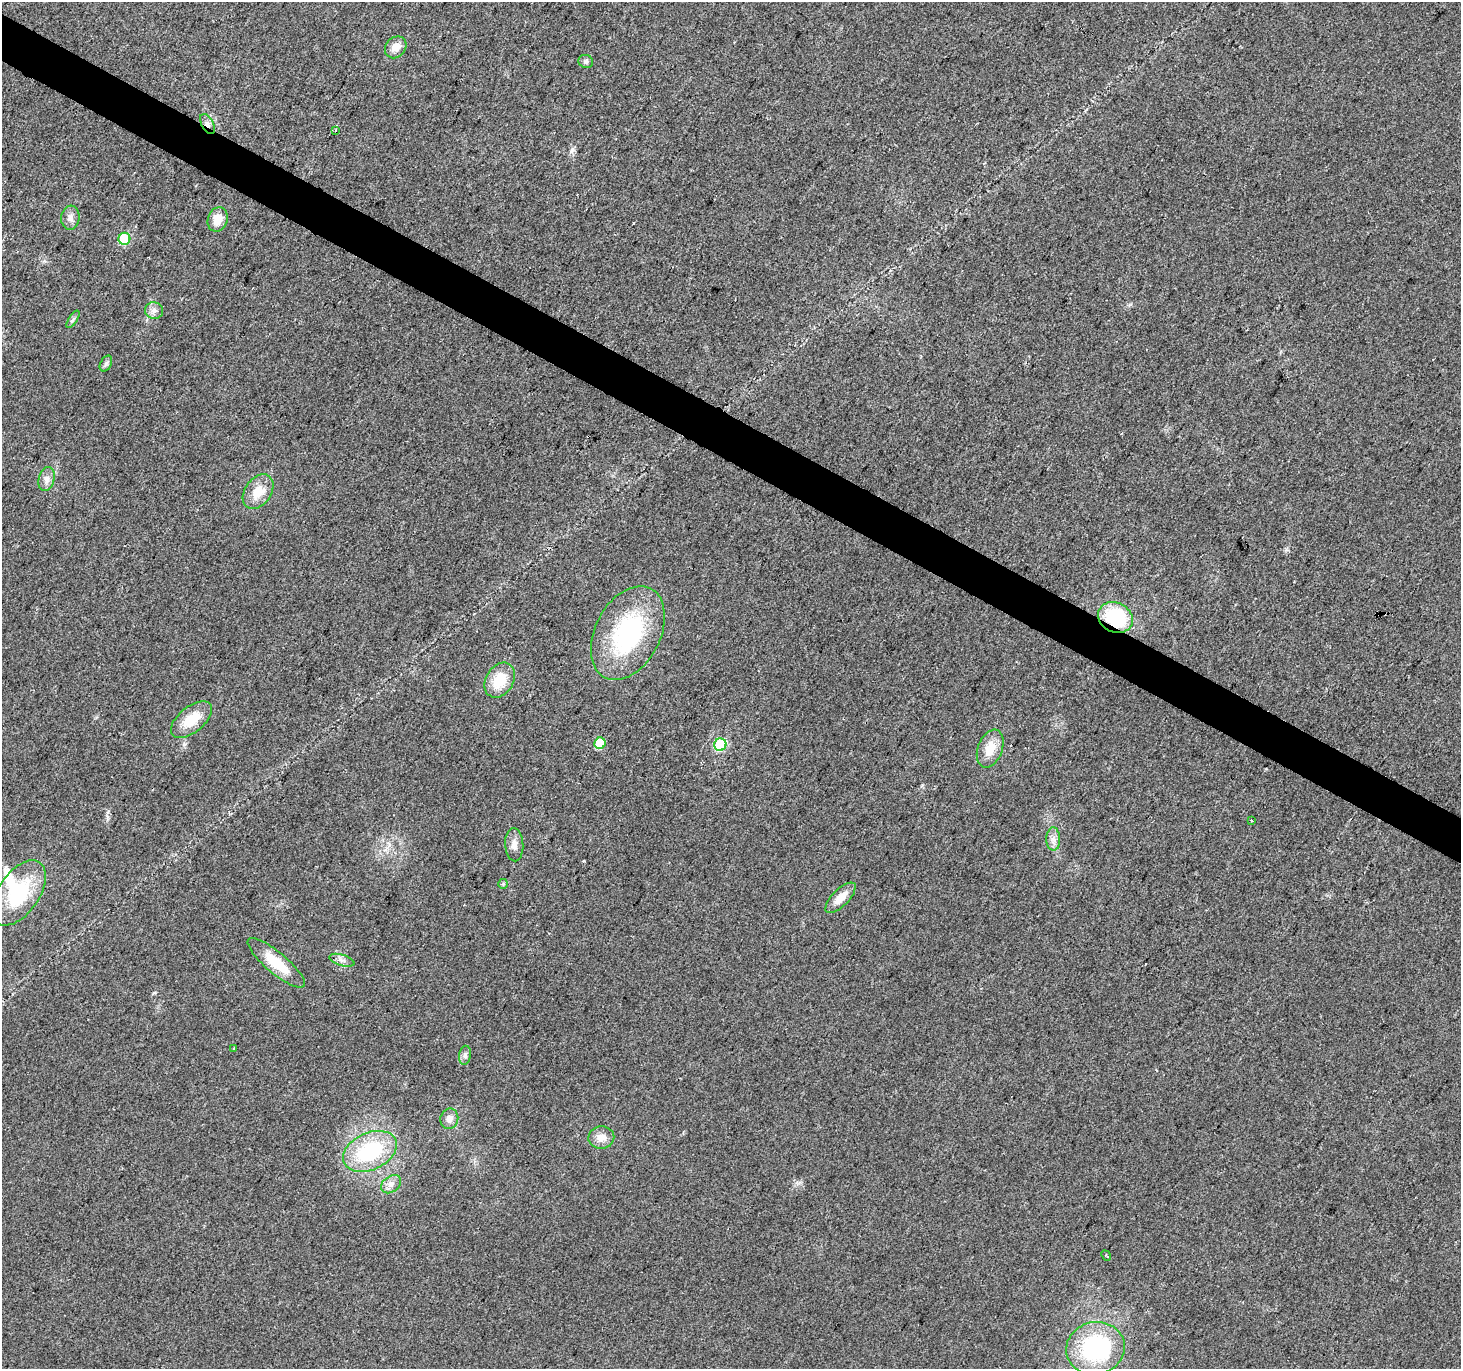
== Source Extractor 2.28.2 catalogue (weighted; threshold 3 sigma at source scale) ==
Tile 11 of 4 x 4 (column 3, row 3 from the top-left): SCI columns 2922-4380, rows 1627-2993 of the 5838 x 5918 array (HDU 1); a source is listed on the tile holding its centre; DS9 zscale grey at full resolution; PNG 1463 x 1371 px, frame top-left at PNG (2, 2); each listed source drawn as its Kron ellipse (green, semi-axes under 4 px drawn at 4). Shown black and unused: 3% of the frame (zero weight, under 2 of 3 exposures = <1% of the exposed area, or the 3 px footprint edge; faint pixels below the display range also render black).
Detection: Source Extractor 2.28.2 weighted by HDU 2 'WHT'; one run over the whole footprint, this tile lists its part. Background 0.023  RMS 0.0079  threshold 0.0354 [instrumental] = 3 sigma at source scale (4.5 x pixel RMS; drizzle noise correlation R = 1.50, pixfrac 1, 0.0396/0.0396 arcsec/px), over >= 5 px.
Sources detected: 37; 1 inside a brighter object's white glare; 1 cosmic-ray / hot-pixel residue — neither listed nor drawn; the other 35 listed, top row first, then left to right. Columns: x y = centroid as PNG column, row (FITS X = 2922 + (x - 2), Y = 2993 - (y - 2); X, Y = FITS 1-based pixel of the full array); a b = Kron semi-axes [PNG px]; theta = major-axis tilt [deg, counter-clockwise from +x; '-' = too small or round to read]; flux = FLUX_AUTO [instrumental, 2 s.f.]
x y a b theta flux
396 47 12 9 48 7.6
586 61 7 6 - 1.8
207 124 11 6 -62 3.4
336 130 3 2 - 0.63
70 218 12 9 83 4.6
218 219 12 10 71 10
124 239 6 6 - 42
154 311 9 8 - 3.8
73 319 10 4 57 1.9
106 363 8 5 62 1.9
46 479 12 8 76 4.6
258 492 19 13 55 15
1115 617 18 14 -27 51
628 633 50 32 62 100
500 680 18 13 59 22
191 720 24 12 39 19
600 743 6 5 - 31
720 745 6 6 - 75
990 749 20 12 70 14
1252 820 3 3 - 5.9
1053 839 11 7 -89 4.3
514 845 17 9 -86 5.7
503 884 5 5 - 1
19 893 37 20 55 50
841 898 20 8 45 10
342 960 13 5 -17 3.3
276 963 36 10 -40 26
233 1048 3 2 - 0.63
465 1055 9 6 80 2.7
449 1119 10 9 - 5
601 1138 13 11 3 7.7
370 1151 28 18 25 65
391 1184 11 8 37 4.9
1106 1256 5 3 - 1.3
1095 1348 29 26 12 100
Overlapping masked pixels (flux is a lower limit): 2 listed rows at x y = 207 124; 1115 617
Unlisted compact peaks at least as high as the median listed source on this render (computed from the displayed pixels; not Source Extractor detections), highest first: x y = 572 150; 154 993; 1286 549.